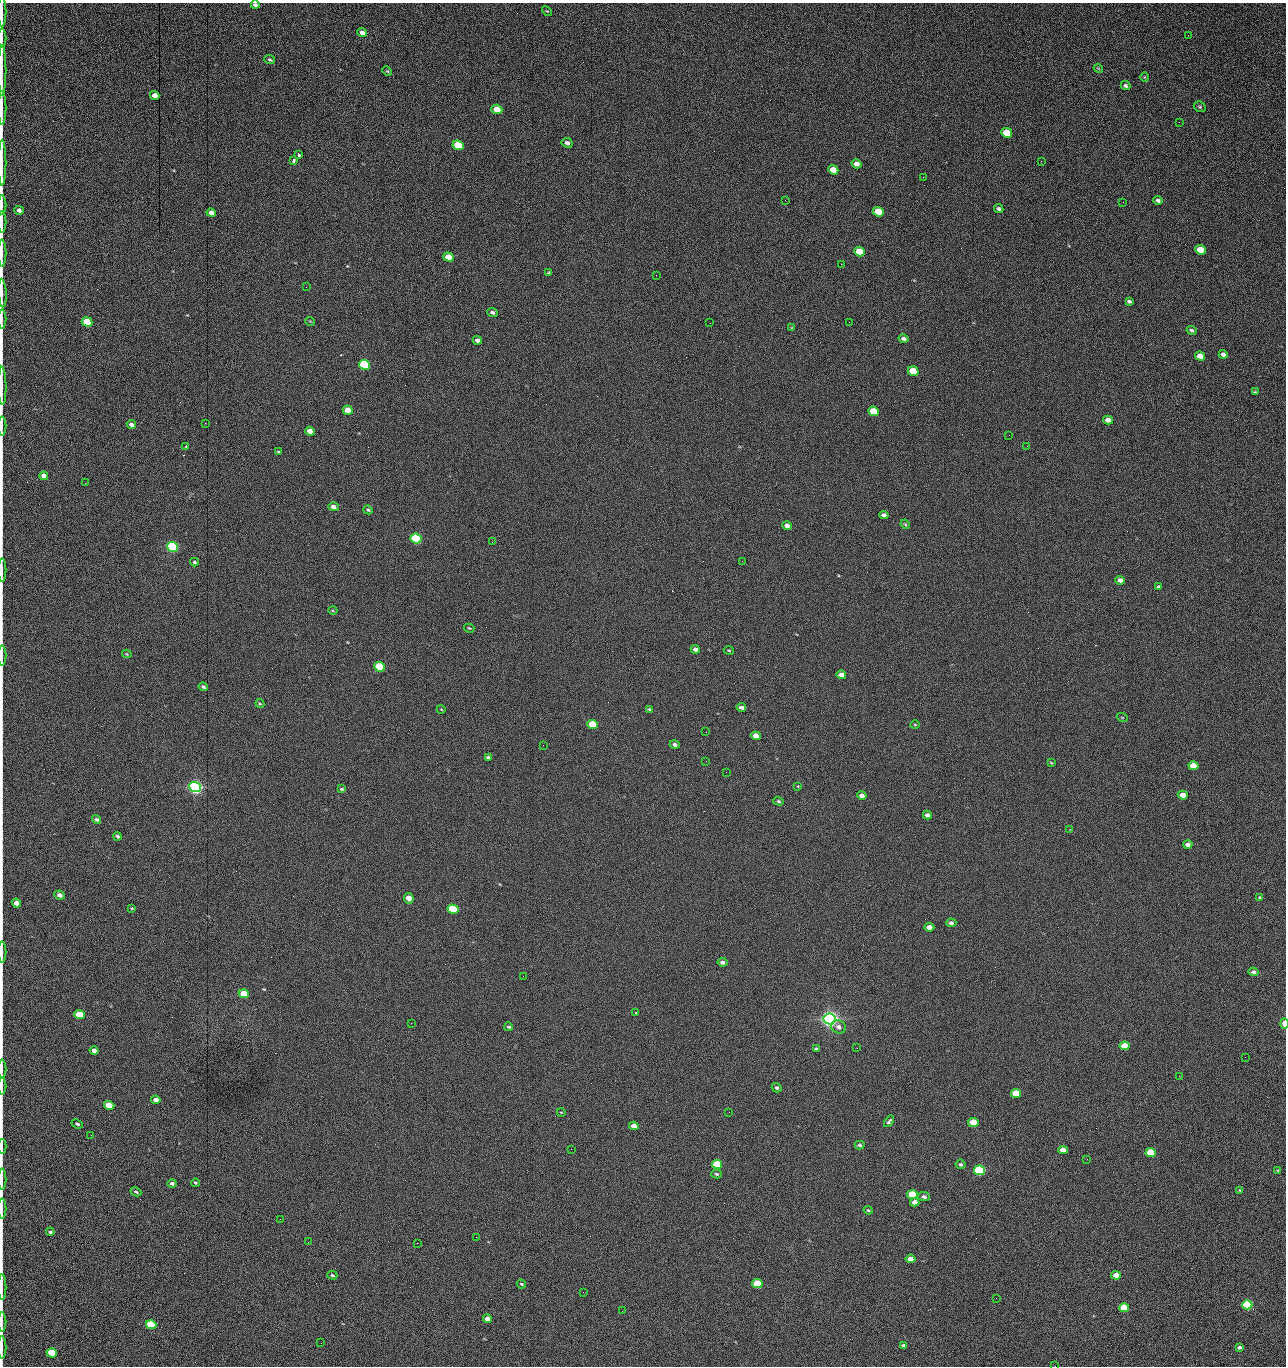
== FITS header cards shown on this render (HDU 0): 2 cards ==
NAXIS1  =                 1284 /fastest changing axis
NAXIS2  =                 1364 /next to fastest changing axis

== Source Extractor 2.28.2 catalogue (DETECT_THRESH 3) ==
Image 1284 x 1364 px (HDU 0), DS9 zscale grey, 1 PNG px = 1 image px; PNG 1288 x 1368 px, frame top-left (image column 1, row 1364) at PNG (2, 3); each listed source drawn as its Kron ellipse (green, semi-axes under 4 px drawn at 4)
Background 228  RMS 18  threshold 53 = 3 sigma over >= 5 px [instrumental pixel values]
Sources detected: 209; all 209 listed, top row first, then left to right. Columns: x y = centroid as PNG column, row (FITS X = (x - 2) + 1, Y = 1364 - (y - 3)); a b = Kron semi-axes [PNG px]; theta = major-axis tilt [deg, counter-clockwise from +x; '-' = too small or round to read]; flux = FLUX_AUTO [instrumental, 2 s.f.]
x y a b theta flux
255 5 4 3 - 3000
547 11 6 3 -42 1100
2 12 15 2 90 2500
362 33 5 4 - 4900
1188 35 2 2 - 1400
2 38 9 2 90 2000
270 60 5 4 - 1800
1098 68 4 3 - 970
2 70 25 2 90 4800
387 71 5 4 - 1300
1144 77 5 3 - 950
1125 86 5 4 - 2800
155 95 5 4 - 8900
1200 107 6 5 - 1800
2 108 17 2 90 3400
497 109 5 4 - 23000
1179 122 2 2 - 1200
1007 133 6 4 -25 43000
567 143 5 4 - 3900
458 145 5 4 - 53000
299 155 3 3 - 4600
293 161 4 3 - 3300
1041 161 2 2 - 2100
2 163 23 2 90 5100
857 164 5 4 - 6700
833 170 5 4 - 16000
923 177 2 2 - 17000
785 200 2 2 - 600
1158 200 4 3 - 3400
1123 202 2 2 - 830
2 205 10 2 90 2000
999 209 5 4 - 2500
19 210 5 4 - 5100
878 212 5 4 - 28000
211 213 5 4 - 5900
2 222 11 2 90 2300
1200 250 5 4 - 24000
860 252 5 4 - 41000
2 253 13 2 90 2800
449 257 5 4 - 20000
841 264 2 2 - 25000
549 273 4 3 - 1600
656 275 2 2 - 800
306 287 2 2 - 690
2 293 14 3 -86 3300
1129 301 4 3 - 2400
492 312 5 4 - 3000
2 319 9 2 90 1900
310 321 5 3 - 870
87 322 5 4 - 51000
849 322 2 2 - 480
710 323 2 2 - 3300
792 328 4 3 - 990
1191 330 5 4 - 2400
904 339 5 4 - 3800
477 340 5 4 - 5000
1223 354 4 4 - 4500
1200 356 5 4 - 10000
364 365 5 5 - 160000
913 371 5 4 - 40000
2 386 19 2 -89 3800
1256 392 3 3 - 2400
348 410 5 4 - 20000
873 411 5 4 - 33000
1108 420 5 4 - 9800
205 423 2 2 - 670
131 425 4 4 - 4600
2 426 9 2 90 2000
310 431 5 4 - 9600
1009 435 2 2 - 3100
1027 446 2 2 - 510
186 447 3 3 - 6200
279 452 4 3 - 1500
44 476 4 4 - 6100
85 483 3 2 - 980
333 507 5 4 - 5200
368 510 5 4 - 1500
884 515 4 4 - 3700
905 524 5 3 - 1300
787 526 5 4 - 5000
416 538 5 5 - 190000
492 542 2 2 - 2700
173 547 5 5 - 320000
742 561 2 2 - 680
194 562 4 3 - 1700
2 570 11 2 90 2000
1120 580 5 4 - 5500
1158 587 4 4 - 2200
333 611 4 3 - 960
469 628 5 4 - 1500
695 649 4 4 - 5100
729 650 5 2 - 1200
127 654 5 3 - 1100
2 655 10 2 90 2000
380 667 5 4 - 90000
841 675 5 4 - 7600
203 687 5 4 - 2200
260 703 4 3 - 1200
741 707 5 3 - 4100
441 709 4 3 - 880
649 709 4 4 - 1300
1122 717 5 3 - 1000
915 724 5 3 - 1200
593 725 5 4 - 61000
706 732 2 2 - 740
756 736 5 4 - 15000
675 744 5 4 - 3700
543 745 2 2 - 3200
488 758 4 3 - 2700
706 761 2 2 - 1200
1051 763 4 3 - 1200
1193 766 5 4 - 27000
726 772 2 2 - 2500
798 786 3 3 - 1300
195 787 6 5 - 690000
342 789 4 3 - 1300
862 795 5 4 - 5900
1183 795 5 4 - 13000
778 801 5 4 - 1700
927 815 4 4 - 4200
97 819 5 4 - 2400
1070 829 3 2 - 640
118 836 4 4 - 2500
1188 844 4 4 - 5700
60 895 5 4 - 5900
1260 897 4 3 - 1300
409 898 5 5 - 14000
16 903 5 4 - 9900
132 908 4 3 - 1100
453 909 5 4 - 120000
951 923 5 4 - 3000
929 927 5 4 - 9500
2 952 10 2 90 2300
722 962 5 4 - 3800
1253 972 5 4 - 4500
523 976 2 2 - 2200
244 994 5 4 - 34000
636 1013 2 2 - 960
79 1015 5 4 - 53000
830 1019 6 5 - 990000
411 1023 2 2 - 5500
1284 1024 5 3 - 13000
509 1027 4 4 - 2000
838 1027 8 6 -18 5500
1125 1046 5 4 - 29000
857 1048 2 2 - 1400
816 1049 4 3 - 2300
94 1051 4 4 - 6400
1245 1057 2 2 - 1800
2 1069 9 2 90 1800
1179 1076 2 2 - 2600
2 1086 8 2 90 1800
777 1088 5 4 - 2400
1016 1093 5 4 - 48000
156 1100 4 4 - 7100
109 1105 5 4 - 32000
561 1112 4 2 - 820
729 1112 2 2 - 960
889 1121 6 3 54 2400
973 1122 5 4 - 44000
77 1124 6 4 -23 1900
634 1126 5 4 - 9000
91 1135 2 2 - 2500
860 1145 5 4 - 2100
2 1147 7 2 90 1600
571 1149 3 2 - 940
1063 1150 5 4 - 17000
1151 1153 5 4 - 58000
1087 1159 3 2 - 1000
717 1164 5 4 - 78000
960 1164 5 4 - 2400
979 1170 5 4 - 270000
1278 1170 3 3 - 930
717 1174 5 4 - 1800
2 1179 11 2 90 2200
172 1183 4 3 - 2700
195 1183 4 3 - 1300
1240 1190 4 3 - 1300
136 1192 5 3 - 1900
912 1195 5 4 - 84000
924 1197 6 4 -8 4000
915 1202 4 4 - 9500
2 1209 10 2 90 1800
868 1210 4 3 - 1500
280 1219 2 2 - 2100
50 1232 4 3 - 2200
476 1237 2 2 - 8600
308 1242 2 2 - 1700
417 1243 2 2 - 5400
910 1259 5 4 - 9000
332 1275 5 3 - 1800
1116 1275 5 4 - 14000
521 1284 5 3 - 1600
757 1284 5 4 - 80000
2 1287 13 2 90 2700
583 1292 2 2 - 610
996 1298 2 2 - 2700
1247 1305 5 4 - 190000
1124 1308 5 4 - 46000
622 1311 2 2 - 810
488 1319 5 4 - 7900
2 1322 10 2 90 1900
151 1325 5 4 - 100000
321 1343 2 2 - 1300
903 1345 4 3 - 2100
1239 1347 4 3 - 3200
2 1348 11 2 90 2100
52 1353 5 4 - 55000
1055 1366 2 2 - 2000
At the frame edge (FLAGS 8, measured only in part): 26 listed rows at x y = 255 5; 2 12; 2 38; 2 70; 2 108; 2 163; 2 205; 2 222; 2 253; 2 293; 2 319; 2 386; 2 426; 2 570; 2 655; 2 952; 1284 1024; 2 1069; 2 1086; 2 1147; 2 1179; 2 1209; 2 1287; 2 1322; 2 1348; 1055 1366

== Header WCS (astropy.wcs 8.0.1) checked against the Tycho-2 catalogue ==
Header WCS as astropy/WCSLIB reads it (CRVAL/CRPIX/CD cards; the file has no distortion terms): RA---TAN/DEC--TAN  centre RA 15:41:42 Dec +51:58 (235.43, +51.97 deg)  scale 1.26 arcsec/px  FOV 26.9' x 28.5'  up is +93 deg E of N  parity flipped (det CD > 0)
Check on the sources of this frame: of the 60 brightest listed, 11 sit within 2.0 arcsec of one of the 12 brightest Tycho-2 stars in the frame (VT <= 12.29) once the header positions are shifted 0.40 arcsec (0.18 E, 0.36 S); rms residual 0.94 arcsec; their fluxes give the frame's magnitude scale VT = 24.55 - 2.5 log10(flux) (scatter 0.17 mag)
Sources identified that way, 11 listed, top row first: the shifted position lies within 2.0 arcsec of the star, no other Tycho-2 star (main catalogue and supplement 1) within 4.0 arcsec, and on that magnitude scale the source's flux lands within +1.5 / -3 mag of the star's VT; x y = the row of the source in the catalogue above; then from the Tycho-2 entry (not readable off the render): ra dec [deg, ICRS J2000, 3 dp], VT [Tycho-2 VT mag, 2 dp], TYC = Tycho-2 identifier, HIP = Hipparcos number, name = IAU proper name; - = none
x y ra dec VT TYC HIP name
364 365 235.614 +52.064 11.61 3489-1132-1 - -
416 538 235.514 +52.049 11.19 3489-1407-1 - -
173 547 235.515 +52.133 11.12 3489-1380-1 - -
195 787 235.378 +52.130 9.31 3489-1322-1 76850 -
453 909 235.303 +52.042 11.52 3489-958-1 - -
830 1019 235.232 +51.912 9.59 3489-824-1 - -
979 1170 235.143 +51.862 10.97 3489-1016-1 - -
912 1195 235.131 +51.886 12.29 3489-908-1 - -
757 1284 235.084 +51.941 11.45 3489-1346-1 - -
1247 1305 235.062 +51.771 11.53 3489-1453-1 - -
151 1325 235.075 +52.152 11.74 3489-912-1 - -